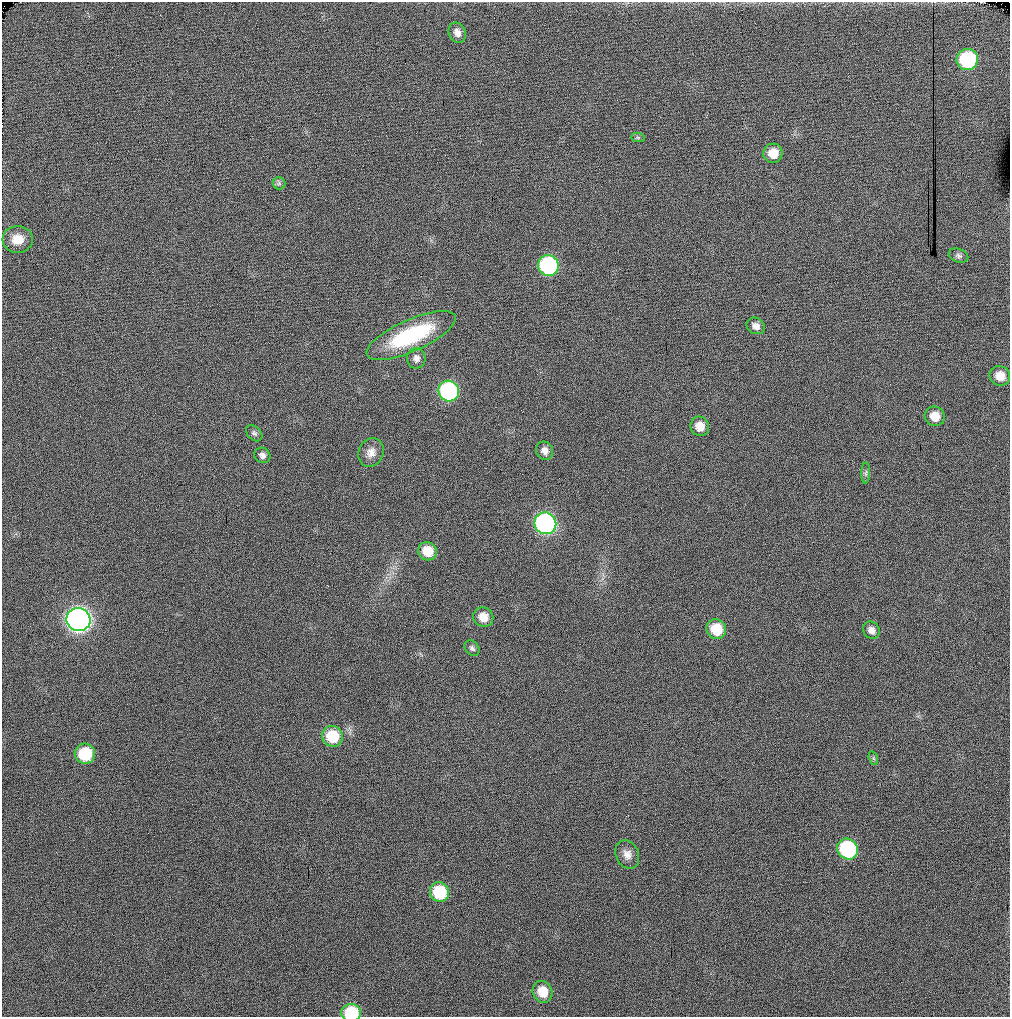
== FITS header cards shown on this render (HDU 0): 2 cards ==
NAXIS1  =                 1008
NAXIS2  =                 1015

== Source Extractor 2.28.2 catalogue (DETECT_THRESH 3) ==
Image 1008 x 1015 px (HDU 0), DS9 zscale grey, 1 PNG px = 1 image px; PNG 1012 x 1019 px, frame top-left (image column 1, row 1015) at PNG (2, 2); each listed source drawn as its Kron ellipse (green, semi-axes under 4 px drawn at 4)
Background 227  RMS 17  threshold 52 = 3 sigma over >= 5 px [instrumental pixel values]
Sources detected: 35; all 35 listed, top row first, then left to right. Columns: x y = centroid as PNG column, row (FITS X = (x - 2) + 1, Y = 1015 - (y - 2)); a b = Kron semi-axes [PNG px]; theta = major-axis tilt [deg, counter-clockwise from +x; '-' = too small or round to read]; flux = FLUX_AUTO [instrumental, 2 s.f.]
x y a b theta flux
457 33 10 8 -67 7400
967 59 11 10 - 110000
638 137 7 4 -1 2000
773 153 10 9 - 18000
279 183 6 6 - 2600
18 239 15 13 4 18000
958 256 10 6 -19 3800
548 265 10 10 - 180000
756 326 9 7 -30 6800
411 335 48 15 24 120000
416 358 10 9 - 6400
1000 376 10 9 - 15000
449 391 10 10 - 210000
935 416 10 9 - 16000
700 426 10 9 - 15000
254 433 9 6 -44 3200
545 451 9 8 - 7500
371 452 15 12 63 11000
262 455 8 7 - 4700
866 473 10 4 89 2700
545 523 11 10 - 320000
427 551 9 9 - 26000
483 617 10 9 - 15000
78 620 12 11 - 870000
716 629 10 9 - 35000
871 630 9 8 - 6800
472 648 8 6 -50 3400
332 736 11 10 - 45000
85 754 10 10 - 53000
873 758 7 4 -71 2100
847 849 11 10 - 140000
627 854 15 11 -65 9700
439 892 10 9 - 58000
542 992 11 9 -63 22000
351 1013 10 8 1 58000
At the frame edge (FLAGS 8, measured only in part): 1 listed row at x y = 351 1013